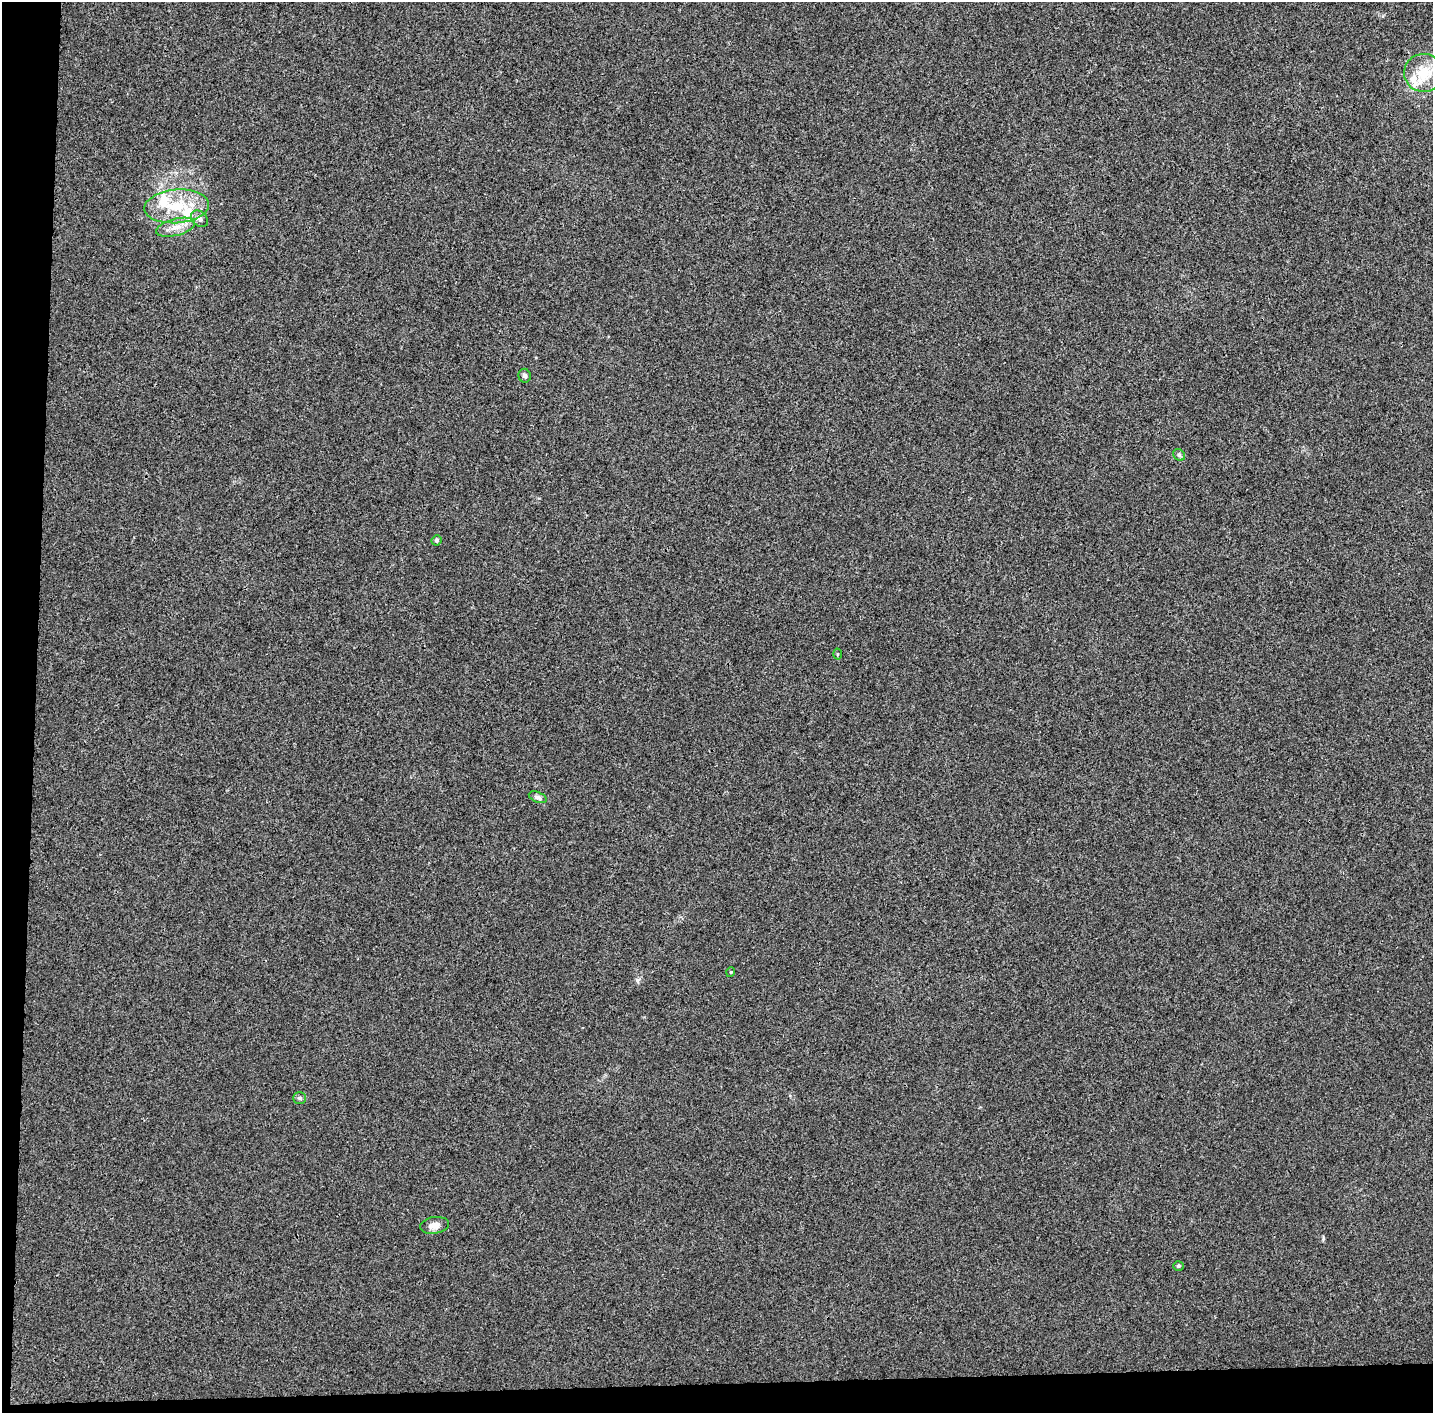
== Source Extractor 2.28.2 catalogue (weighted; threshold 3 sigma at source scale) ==
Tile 7 of 3 x 3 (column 1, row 3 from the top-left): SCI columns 9-1439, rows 159-1569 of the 4300 x 4550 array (HDU 1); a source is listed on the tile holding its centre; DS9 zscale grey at full resolution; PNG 1435 x 1415 px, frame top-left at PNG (2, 2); each listed source drawn as its Kron ellipse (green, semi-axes under 4 px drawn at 4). Shown black and unused: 4% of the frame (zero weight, under 3 of 4 exposures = <1% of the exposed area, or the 3 px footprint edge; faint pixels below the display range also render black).
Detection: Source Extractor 2.28.2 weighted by HDU 2 'WHT'; one run over the whole footprint, this tile lists its part. Background 0.00897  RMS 0.0037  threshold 0.0167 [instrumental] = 3 sigma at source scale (4.5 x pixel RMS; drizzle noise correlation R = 1.50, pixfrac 1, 0.0396/0.0396 arcsec/px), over >= 5 px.
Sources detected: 16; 3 inside a brighter listed object's ellipse — not listed separately; the other 13 listed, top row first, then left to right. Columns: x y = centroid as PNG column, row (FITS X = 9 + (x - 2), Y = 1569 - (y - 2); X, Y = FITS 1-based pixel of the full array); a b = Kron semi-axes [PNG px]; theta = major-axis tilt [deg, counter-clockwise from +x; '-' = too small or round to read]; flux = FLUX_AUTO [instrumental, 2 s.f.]
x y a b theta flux
1424 73 20 19 - 11
177 206 32 17 4 14
199 219 10 7 -42 1.6
176 227 20 8 15 4.2
525 376 7 6 - 0.9
1179 455 6 5 - 0.65
436 540 5 4 - 0.96
837 654 5 3 - 0.37
538 797 9 5 -21 0.99
731 972 5 3 - 0.32
300 1098 6 5 - 0.77
434 1225 14 8 8 3.1
1178 1266 5 4 - 0.52
Unlisted compact peaks at least as high as the median listed source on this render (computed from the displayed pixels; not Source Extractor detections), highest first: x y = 637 980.